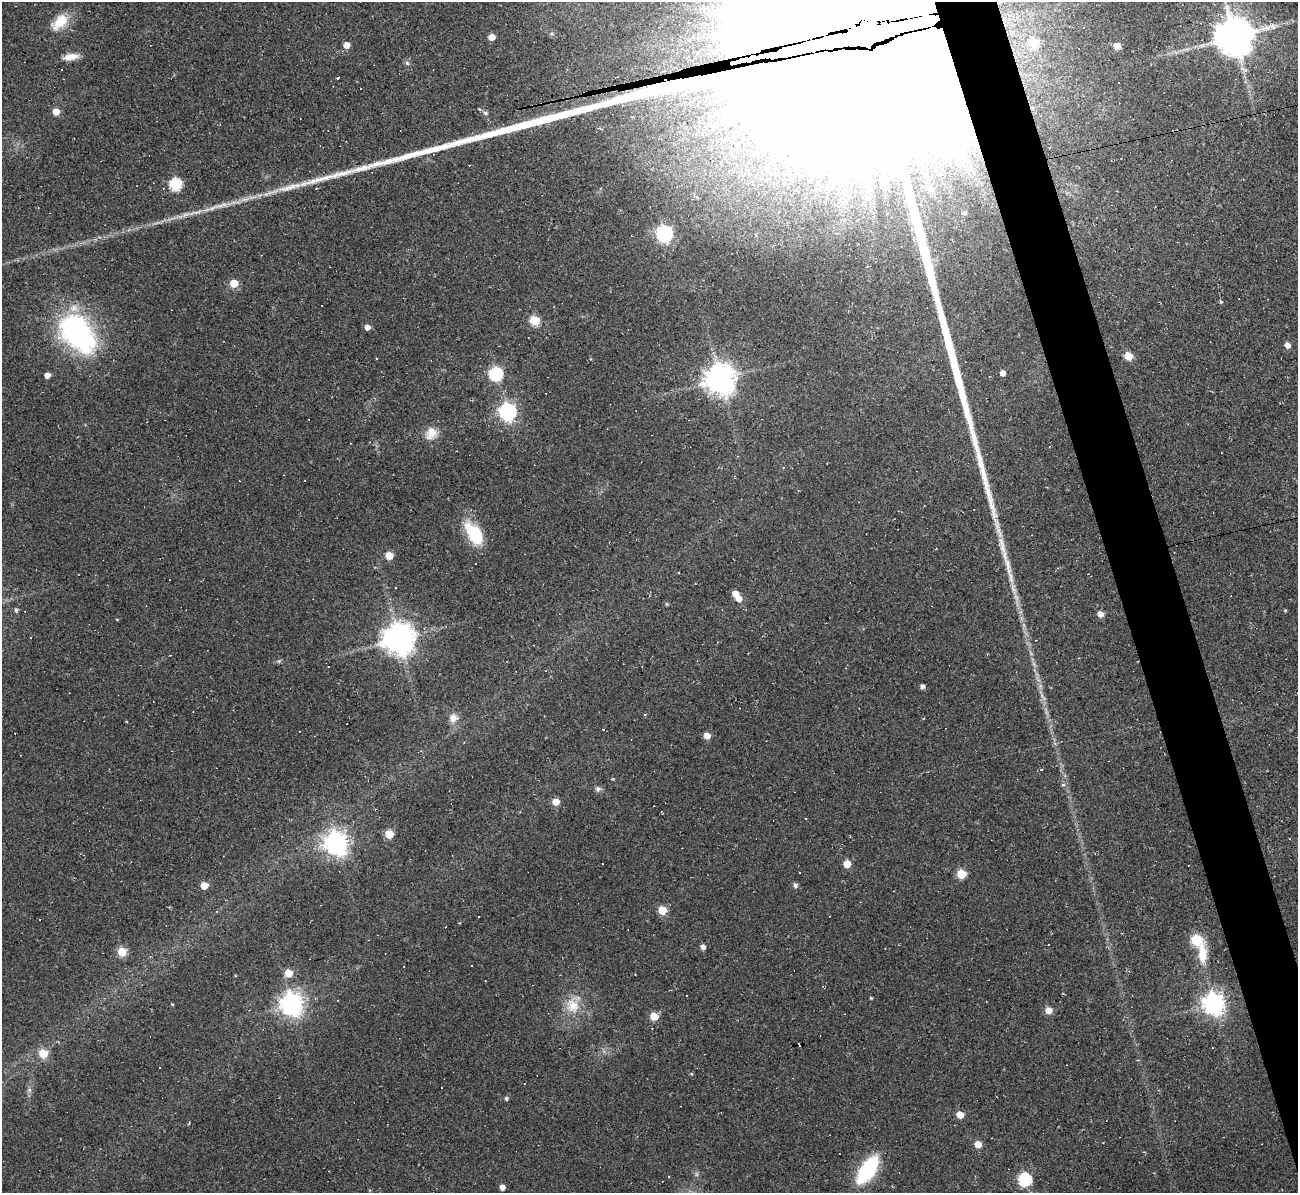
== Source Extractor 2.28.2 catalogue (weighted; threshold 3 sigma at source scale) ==
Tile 6 of 4 x 4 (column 2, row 2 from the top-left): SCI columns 1297-2592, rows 2524-3714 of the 5185 x 5166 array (HDU 1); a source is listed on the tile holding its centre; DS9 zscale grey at full resolution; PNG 1300 x 1195 px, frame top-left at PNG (2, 2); no overlay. Shown black and unused: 4% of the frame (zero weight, under 2 of 3 exposures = <1% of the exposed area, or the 3 px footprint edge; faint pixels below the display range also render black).
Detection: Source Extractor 2.28.2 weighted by HDU 2 'WHT'; one run over the whole footprint, this tile lists its part. Background 0.105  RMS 0.013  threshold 0.0569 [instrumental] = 3 sigma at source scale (4.5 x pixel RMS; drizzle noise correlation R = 1.50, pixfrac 1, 0.05/0.05 arcsec/px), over >= 5 px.
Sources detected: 127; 1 too faint to see at this stretch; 2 inside a brighter object's white glare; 31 cosmic-ray / hot-pixel residue — not listed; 3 inside a brighter listed object's ellipse — not listed separately; the other 90 listed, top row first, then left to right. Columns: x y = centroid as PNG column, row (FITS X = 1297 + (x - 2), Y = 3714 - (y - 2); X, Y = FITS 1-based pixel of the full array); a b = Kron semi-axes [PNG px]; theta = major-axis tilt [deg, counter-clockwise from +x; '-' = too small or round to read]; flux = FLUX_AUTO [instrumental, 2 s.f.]
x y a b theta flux
60 22 26 14 44 29
1084 28 4 4 - 1.9
1234 36 11 11 - 4100
492 37 5 5 - 15
853 37 162 59 12 690000
1034 43 5 5 - 52
346 45 5 5 - 13
1117 46 5 5 - 14
71 57 19 7 9 14
407 63 6 5 - 2.5
338 78 3 3 - 9.2
56 112 5 5 - 17
485 113 7 5 -7 2.9
969 125 65 17 -72 89
175 184 6 6 - 130
273 192 31 4 15 13
220 206 13 5 5 6.6
195 212 26 5 13 14
964 213 4 4 - 3.1
664 234 7 7 - 370
234 283 5 5 - 28
535 321 6 5 - 65
367 327 5 5 - 7.8
77 333 52 30 -50 240
1287 345 5 5 - 8.6
1128 356 5 5 - 32
376 358 3 2 - 0.99
1002 373 5 4 - 7.4
496 374 6 6 - 190
47 375 4 4 - 9.4
720 379 9 9 - 2100
508 412 7 7 - 500
431 434 17 14 67 16
783 467 4 3 - 1.1
305 480 3 2 - 0.73
997 525 46 7 -74 28
474 534 30 15 -56 51
389 556 5 5 - 28
735 593 5 5 - 13
738 598 5 5 - 14
667 604 5 4 - 1.4
16 610 5 5 - 3
1285 610 3 3 - 1.4
1100 614 5 5 - 10
117 619 4 3 - 1.1
399 639 10 9 - 2400
1034 664 7 4 -70 3.1
922 686 4 4 - 5.1
645 714 4 2 - 1
453 718 12 12 - 11
923 718 3 2 - 1
707 735 5 5 - 16
1063 785 6 4 -1 1.9
598 789 8 7 - 3.7
555 802 5 5 - 18
806 819 2 2 - 1.1
389 834 5 5 - 35
1289 838 3 3 - 3.6
336 843 8 8 - 1100
847 864 5 5 - 24
961 874 5 5 - 51
795 885 5 5 - 4.4
204 886 5 5 - 22
662 910 5 5 - 41
217 911 3 3 - 1.2
1196 940 6 6 - 81
1048 944 3 2 - 0.85
703 947 5 4 - 6
122 952 5 5 - 41
1202 954 30 11 89 27
471 966 3 2 - 1.7
288 973 5 5 - 25
871 998 3 3 - 1.2
172 1004 4 3 - 1.1
291 1004 8 8 - 1000
1214 1004 8 7 - 960
573 1005 23 19 -79 29
1048 1010 5 5 - 16
654 1017 5 5 - 34
58 1042 4 3 - 1.2
43 1053 6 5 - 40
29 1090 7 6 - 3.2
506 1098 5 5 - 2.5
960 1115 5 5 - 19
1103 1143 3 2 - 0.77
978 1144 5 5 - 19
867 1170 27 12 55 110
669 1177 3 2 - 2.2
1025 1179 6 6 - 160
502 1187 4 4 - 8.7
Overlapping masked pixels (flux is a lower limit): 2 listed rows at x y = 853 37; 969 125
Isophote crosses this tile's border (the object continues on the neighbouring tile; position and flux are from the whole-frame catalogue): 1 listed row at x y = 853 37